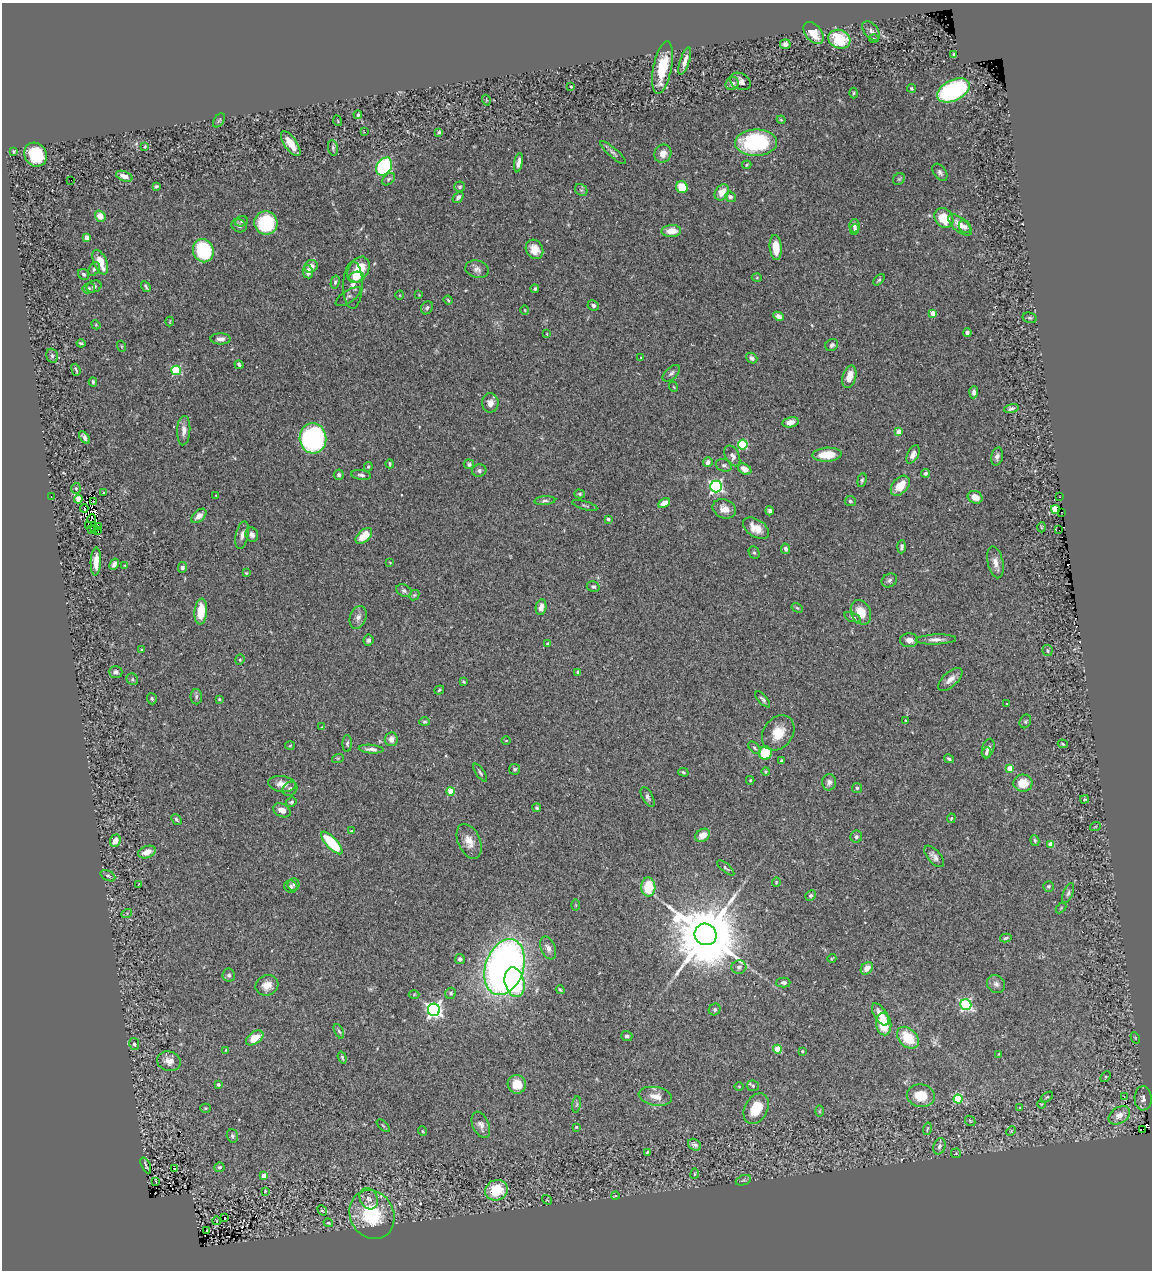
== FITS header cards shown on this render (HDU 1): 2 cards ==
NAXIS1  =                 1150
NAXIS2  =                 1268

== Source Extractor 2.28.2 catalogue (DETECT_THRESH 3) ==
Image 1150 x 1268 px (HDU 1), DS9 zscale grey, 1 PNG px = 1 image px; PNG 1154 x 1272 px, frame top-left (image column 1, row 1268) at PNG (2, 3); each listed source drawn as its Kron ellipse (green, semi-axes under 4 px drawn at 4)
Background 0.847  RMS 0.034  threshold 0.102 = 3 sigma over >= 5 px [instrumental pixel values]
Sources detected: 345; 4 with non-positive FLUX_AUTO (blend fragments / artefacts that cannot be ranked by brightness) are neither listed nor drawn; the other 341 listed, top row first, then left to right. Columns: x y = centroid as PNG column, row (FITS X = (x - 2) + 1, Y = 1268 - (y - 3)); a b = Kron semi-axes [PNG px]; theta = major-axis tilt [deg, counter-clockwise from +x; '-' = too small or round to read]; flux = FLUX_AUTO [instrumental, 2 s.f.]
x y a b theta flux
871 31 11 7 -52 8.4
814 33 12 8 -50 37
839 39 11 9 -20 100
874 39 5 3 - 2.1
785 44 5 4 - 9.2
954 54 3 3 - 2.3
685 61 14 4 72 19
662 68 27 9 79 80
740 81 11 8 -28 14
732 84 7 6 - 10
571 86 3 2 - 2.4
911 88 4 4 - 4.1
953 90 17 10 26 340
853 93 5 3 - 2.7
486 100 5 3 - 2.3
358 115 4 3 - 4
219 120 8 5 53 4
781 120 4 3 - 2.5
338 121 5 3 - 2
364 132 2 2 - 1.2
439 132 4 3 - 4.8
756 143 21 13 2 260
291 144 14 6 -55 38
145 147 3 2 - 2.4
333 148 8 5 -82 4.6
14 152 4 3 - 3
613 153 16 4 -41 7.1
663 154 9 8 - 17
36 155 12 11 - 110
518 163 10 4 80 11
747 165 4 3 - 2.6
384 166 10 7 55 250
940 172 10 6 -55 7.6
124 176 8 5 -21 17
388 179 7 5 42 4.6
899 179 6 5 - 3.4
71 180 2 2 - 27
156 186 4 3 - 3.4
460 187 5 5 - 4.2
682 187 6 5 - 52
581 190 7 5 -43 5
722 192 8 6 58 24
458 197 6 4 51 7.2
730 197 5 5 - 6.5
100 216 5 5 - 21
944 218 11 8 -51 52
241 221 6 5 - 3.9
266 223 12 11 - 140
960 225 14 7 -40 22
239 226 8 6 -26 6
854 226 6 5 - 9.1
965 227 7 5 -49 8.3
855 230 5 4 - 6.3
671 231 10 6 3 28
87 238 4 4 - 24
776 247 12 6 -85 40
534 249 10 8 -61 22
203 251 12 10 -69 160
100 262 13 6 -67 41
311 266 7 6 - 16
94 269 7 5 59 4.9
477 269 12 8 -15 12
358 270 14 9 56 63
308 272 7 5 -80 13
84 274 6 5 - 4.8
356 277 8 5 4 18
757 278 5 3 - 2.2
879 280 7 4 44 3.5
335 282 6 4 75 4.6
353 285 23 9 89 22
94 287 7 6 - 6.7
146 287 5 3 - 3.9
89 288 6 5 - 4.2
535 289 4 4 - 3.5
400 295 4 3 - 1.7
419 295 4 2 - 1.5
348 297 14 6 34 7.8
448 300 4 4 - 3.1
593 305 6 5 - 6.1
427 308 7 5 57 5
525 310 5 3 - 1.7
932 313 4 4 - 24
778 316 5 4 - 8.7
1030 318 7 5 -14 4.1
170 322 5 2 - 1.7
96 325 5 4 - 2.2
967 333 4 4 - 7.4
547 334 3 2 - 1.3
220 339 10 5 -1 10
81 343 4 3 - 3.7
832 345 7 5 37 6.8
121 346 5 3 - 2.5
52 356 7 5 -76 5.4
641 358 2 2 - 1.8
752 358 6 5 - 8.9
239 365 4 3 - 5.3
76 370 6 2 -71 3.4
176 370 5 4 - 160
671 373 10 5 43 7
849 377 11 6 74 28
93 382 4 2 - 3.6
674 387 5 3 - 1.8
974 392 6 4 86 7.4
490 403 10 8 -90 15
1011 408 7 4 15 5.7
790 422 8 5 10 15
184 431 15 6 87 14
898 432 4 4 - 23
84 437 7 4 -52 6.5
313 438 15 13 -84 340
743 445 5 5 - 150
913 454 10 5 61 15
827 455 15 7 3 55
732 456 11 6 -63 11
997 456 9 6 77 8.7
708 462 5 4 - 13
390 464 4 3 - 2.9
469 464 5 5 - 4.4
724 465 8 6 -16 6.7
368 467 5 3 - 3.1
745 469 7 5 -29 18
479 470 7 6 - 6.2
925 473 4 4 - 4.8
339 475 5 5 - 5.9
361 475 10 5 -8 6.9
862 480 7 4 75 3.9
716 486 6 6 - 440
900 486 11 7 48 40
76 488 5 4 - 3.6
104 493 2 2 - 1.6
580 494 5 4 - 3.7
216 495 4 3 - 1.8
51 497 3 2 - 52
975 497 7 6 - 21
1060 497 3 2 - 6.5
78 499 4 4 - 58
545 501 10 4 4 5.6
850 501 5 5 - 4.2
93 502 4 2 - 0.93
664 503 6 4 27 20
585 505 13 3 -15 3.7
84 508 4 2 - 1.1
724 509 12 9 -22 19
1055 509 4 3 - 80
770 511 4 4 - 5.9
1062 512 3 2 - 7.1
199 516 9 5 41 17
92 518 5 2 - 0.099
608 519 3 3 - 3.3
89 526 3 2 - 0.97
98 526 3 2 - 0.77
1041 527 5 3 - 2.1
95 528 3 2 - 1.2
756 528 14 8 -32 30
91 529 3 2 - 3
1059 530 3 2 - 29
98 531 2 2 - 1.2
242 535 14 6 78 12
252 535 7 6 - 8.1
364 536 10 6 42 44
902 547 6 4 87 5.7
786 549 5 4 - 6.5
754 553 6 5 - 3.7
96 562 14 5 88 30
390 562 4 2 - 1.5
995 562 16 7 -78 19
114 564 6 4 62 9.8
125 566 4 2 - 1.6
182 567 5 4 - 6.6
246 573 4 3 - 2.2
889 580 8 6 32 6.3
593 587 6 5 - 4.5
404 591 8 6 -28 6.6
414 595 6 4 43 3
541 607 8 5 79 17
797 608 6 4 -29 2.6
201 611 13 6 85 54
861 612 13 9 -65 37
358 617 12 8 70 12
852 617 9 4 -18 4.9
936 639 20 5 2 13
369 640 5 5 - 6
909 640 9 7 -1 15
547 644 4 3 - 3.4
142 650 4 3 - 2.7
1048 650 5 5 - 3.4
240 660 5 4 - 3.2
116 672 7 6 - 7
578 672 4 3 - 3.9
132 679 6 5 - 3.8
950 679 15 7 42 17
464 682 3 3 - 3
439 690 5 3 - 3
196 697 8 5 89 5.3
152 699 6 5 - 3.6
219 699 4 3 - 2.2
763 699 10 4 -48 5.9
1007 704 3 2 - 1.4
905 720 4 2 - 1.5
1025 721 7 5 65 3.8
425 722 5 4 - 3.5
321 727 3 2 - 1.3
778 733 19 14 54 42
391 739 7 6 - 13
506 741 5 3 - 1.8
347 743 8 4 88 4.6
1063 744 5 3 - 3.2
290 746 5 3 - 2.2
754 748 7 4 -46 4.6
988 748 9 6 72 10
371 749 12 4 -5 10
765 753 7 6 - 96
986 753 5 4 - 5
338 758 6 4 18 2.4
949 759 5 3 - 4.6
781 761 4 3 - 3.8
1010 768 4 4 - 52
515 769 5 5 - 4
683 772 5 4 - 3.5
766 772 4 3 - 2.7
480 773 10 4 -55 4.9
750 780 4 3 - 2.4
829 782 8 7 - 9.2
1023 783 9 8 - 45
282 784 14 8 -7 18
857 788 5 5 - 3.3
290 789 8 6 35 6.3
451 792 4 4 - 53
648 797 11 5 -61 6.4
1084 799 4 3 - 2.7
291 802 5 4 - 3.8
537 808 4 4 - 3.7
282 810 9 6 -25 15
951 818 5 3 - 2.9
176 820 6 4 -47 4.4
1095 827 5 3 - 1.9
351 831 4 3 - 1.6
703 835 8 6 32 22
856 837 6 6 - 5.7
115 841 6 5 - 19
469 841 18 11 -66 27
1035 841 6 4 -73 3.8
332 843 14 5 -47 120
1051 844 4 4 - 40
147 852 9 5 21 24
934 856 13 6 -49 11
726 868 10 3 -41 4.5
108 876 8 5 -28 4.7
776 882 4 4 - 2.1
139 884 2 2 - 1.3
293 884 6 6 - 4.8
1048 886 5 5 - 3.7
291 887 7 6 - 5.6
648 887 9 7 -89 70
1068 893 11 5 67 5.9
810 896 6 4 42 5.7
576 905 5 3 - 2.2
1061 908 6 4 46 2.6
127 913 5 3 - 2.5
706 934 11 10 - 33000
1006 938 6 3 14 4.5
548 948 12 7 -68 13
832 958 4 3 - 1.8
460 959 5 5 - 6.3
505 967 29 19 71 1500
739 967 7 7 - 6.4
867 968 7 5 48 20
229 975 6 6 - 6.5
515 982 15 9 -76 150
783 983 7 5 0 7.4
996 984 10 8 -44 10
267 985 11 10 - 23
560 990 4 3 - 2.9
451 993 6 5 - 3.7
414 994 5 3 - 2.2
966 1005 5 5 - 380
715 1009 6 5 - 4.8
434 1010 6 6 - 790
880 1014 12 6 -58 26
884 1024 11 7 -83 71
339 1031 8 4 -64 3.9
627 1036 6 5 - 5.5
255 1038 10 6 36 39
908 1038 12 9 -45 72
1135 1038 6 4 -60 2.9
134 1044 6 5 - 4.3
777 1049 4 4 - 59
226 1050 4 4 - 1.9
802 1051 3 3 - 2.7
999 1054 4 3 - 1.9
342 1057 6 3 -72 3.9
169 1061 12 9 -16 18
1106 1077 6 4 46 3.1
218 1084 3 3 - 6.3
517 1084 9 9 - 35
739 1086 5 3 - 1.8
753 1086 6 5 - 4.6
655 1096 17 9 -10 27
921 1096 14 11 -8 48
1047 1097 7 3 35 2.9
1124 1097 4 3 - 49
1143 1098 12 8 -88 14
958 1099 4 4 - 130
576 1104 8 4 81 4.6
1041 1104 4 3 - 1.8
1020 1107 3 3 - 1.8
206 1108 5 4 - 2.9
756 1109 16 11 61 63
819 1111 6 4 89 2.4
1119 1115 12 8 33 27
970 1121 6 4 -47 2.9
481 1125 14 8 -66 14
383 1126 8 3 -44 2.6
576 1127 3 3 - 1.9
927 1129 6 2 74 2.9
1143 1129 2 2 - 120
422 1131 5 3 - 2
1011 1131 5 4 - 2.4
232 1136 7 5 -75 5.4
694 1145 7 5 -37 7.5
939 1146 8 6 72 7.9
648 1152 3 3 - 2.9
956 1153 5 5 - 2.7
146 1165 8 2 -64 4.1
219 1167 5 5 - 4.4
174 1168 3 3 - 32
695 1174 5 2 - 2.1
264 1176 4 4 - 38
743 1180 8 5 19 3.8
156 1181 3 2 - 5.1
496 1190 11 10 - 83
265 1191 3 2 - 1.8
615 1196 4 3 - 1.9
369 1199 11 8 -62 13
547 1200 5 3 - 2
322 1210 5 4 - 3.1
372 1215 25 22 -62 150
225 1218 3 3 - 39
217 1221 4 2 - 1.4
328 1223 5 4 - 2.7
206 1230 3 2 - 3.2
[4 non-positive-flux detections neither listed nor drawn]